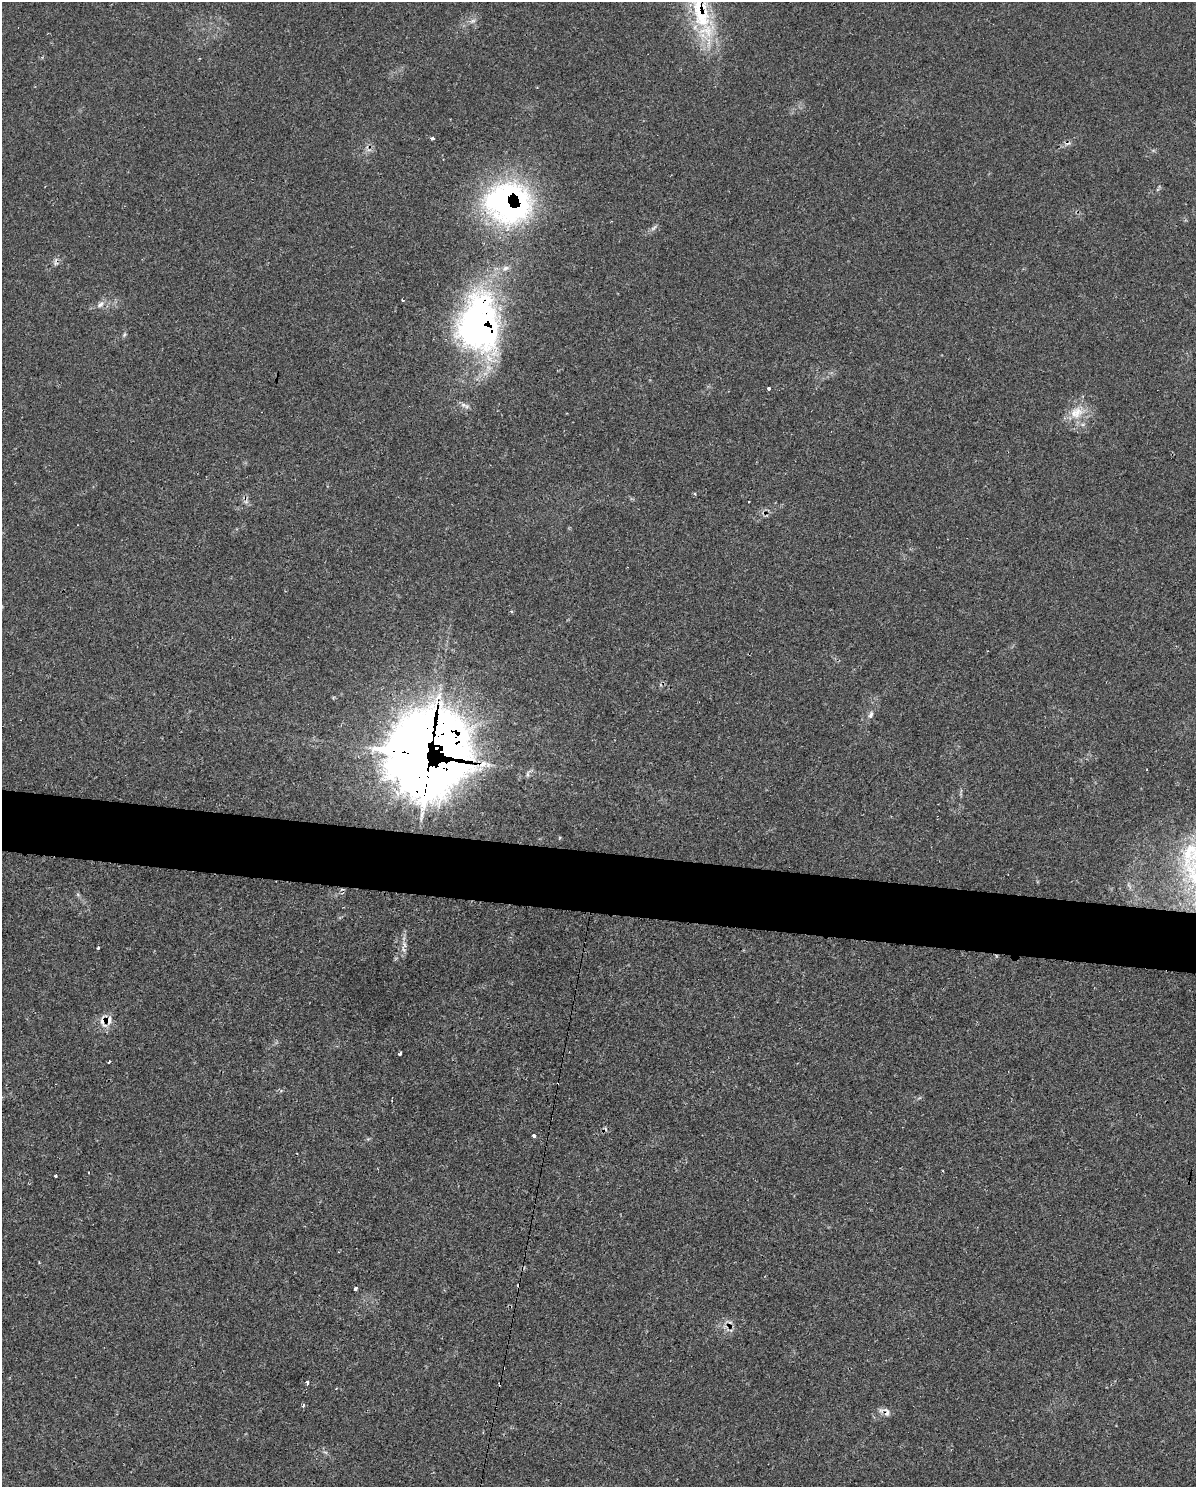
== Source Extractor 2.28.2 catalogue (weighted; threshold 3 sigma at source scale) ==
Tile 7 of 4 x 3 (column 3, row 2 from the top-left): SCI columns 2396-3589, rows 1725-3209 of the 4834 x 4855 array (HDU 1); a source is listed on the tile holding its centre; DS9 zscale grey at full resolution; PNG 1198 x 1489 px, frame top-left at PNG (2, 2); no overlay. Shown black and unused: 4% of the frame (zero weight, under 2 of 3 exposures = <1% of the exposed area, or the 3 px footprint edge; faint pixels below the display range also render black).
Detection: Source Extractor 2.28.2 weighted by HDU 2 'WHT'; one run over the whole footprint, this tile lists its part. Background 0.046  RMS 0.005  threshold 0.0226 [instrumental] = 3 sigma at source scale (4.5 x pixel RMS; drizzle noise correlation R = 1.50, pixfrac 1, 0.05/0.05 arcsec/px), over >= 5 px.
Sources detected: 46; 2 inside a brighter object's white glare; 10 cosmic-ray / hot-pixel residue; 1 long thin detection or spike segment (spike, bleed or trail) — not listed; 3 inside a brighter listed object's ellipse — not listed separately; the other 30 listed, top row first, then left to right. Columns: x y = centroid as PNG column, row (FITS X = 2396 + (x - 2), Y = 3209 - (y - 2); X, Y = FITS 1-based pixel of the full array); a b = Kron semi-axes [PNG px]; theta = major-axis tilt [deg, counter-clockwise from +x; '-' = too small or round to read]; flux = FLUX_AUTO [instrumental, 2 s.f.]
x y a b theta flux
473 21 9 6 26 1.7
707 31 69 24 -69 42
432 138 4 3 - 2.3
508 203 49 43 -10 140
653 228 12 4 40 1.5
505 268 10 7 34 2
402 300 3 2 - 0.66
100 304 12 7 40 2.8
479 323 65 45 89 150
124 335 6 4 46 0.76
769 388 3 3 - 4.7
1076 413 22 17 29 11
695 494 4 3 - 0.51
871 715 10 6 66 1.9
425 755 51 47 75 1200
483 764 13 8 42 4.5
1190 853 45 29 69 41
404 944 10 4 -61 1.5
98 948 3 3 - 1.2
108 1020 11 10 - 5.5
400 1053 4 3 - 2.1
109 1062 3 2 - 0.69
534 1136 4 3 - 1.9
88 1172 2 2 - 0.48
55 1176 3 3 - 1.8
39 1262 3 3 - 0.48
355 1288 4 3 - 3.5
307 1382 4 3 - 2.7
303 1405 4 3 - 0.97
887 1412 11 8 -84 2.6
Overlapping masked pixels (flux is a lower limit): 6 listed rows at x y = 508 203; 479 323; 425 755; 483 764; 108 1020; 887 1412
Isophote crosses this tile's border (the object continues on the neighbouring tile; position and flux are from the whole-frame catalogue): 1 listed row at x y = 1190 853